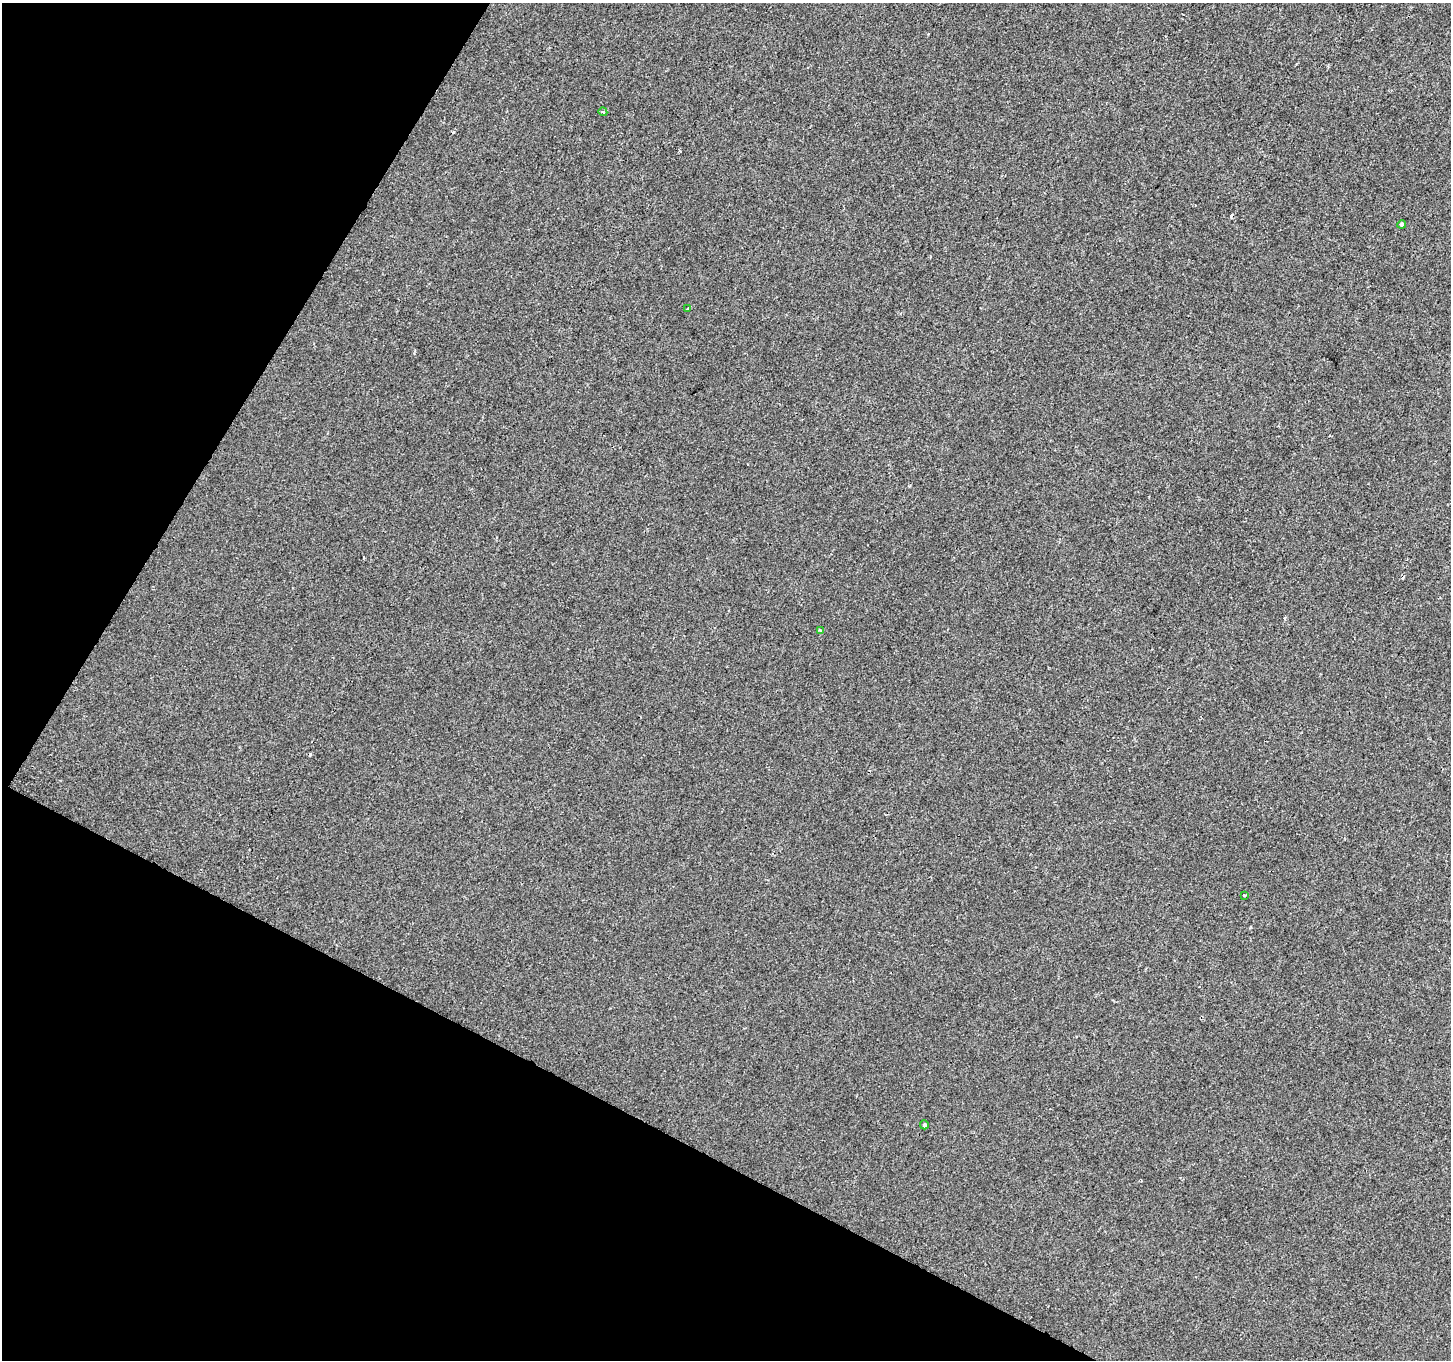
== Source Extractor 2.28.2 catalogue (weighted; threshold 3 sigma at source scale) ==
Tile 9 of 4 x 4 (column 1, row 3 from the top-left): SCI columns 1-1449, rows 1555-2912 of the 5801 x 5890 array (HDU 1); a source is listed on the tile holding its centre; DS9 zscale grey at full resolution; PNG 1453 x 1362 px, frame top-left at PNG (2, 3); each listed source drawn as its Kron ellipse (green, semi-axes under 4 px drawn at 4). Shown black and unused: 26% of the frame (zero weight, under 2 of 3 exposures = <1% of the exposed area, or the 3 px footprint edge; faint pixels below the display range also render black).
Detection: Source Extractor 2.28.2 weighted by HDU 2 'WHT'; one run over the whole footprint, this tile lists its part. Background 5.86e-04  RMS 0.0042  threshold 0.0187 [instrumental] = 3 sigma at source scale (4.5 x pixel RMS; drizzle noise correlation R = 1.50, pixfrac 1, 0.0396/0.0396 arcsec/px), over >= 5 px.
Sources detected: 10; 4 cosmic-ray / hot-pixel residue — neither listed nor drawn; the other 6 listed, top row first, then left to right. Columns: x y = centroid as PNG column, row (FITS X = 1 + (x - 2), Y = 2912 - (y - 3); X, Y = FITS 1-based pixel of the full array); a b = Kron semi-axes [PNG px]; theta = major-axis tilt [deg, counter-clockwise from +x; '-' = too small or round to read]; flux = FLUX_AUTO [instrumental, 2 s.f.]
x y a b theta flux
603 112 4 3 - 0.46
1402 224 4 4 - 0.9
688 309 3 3 - 0.46
820 630 4 3 - 0.64
1245 895 3 3 - 1.5
924 1125 4 4 - 0.76